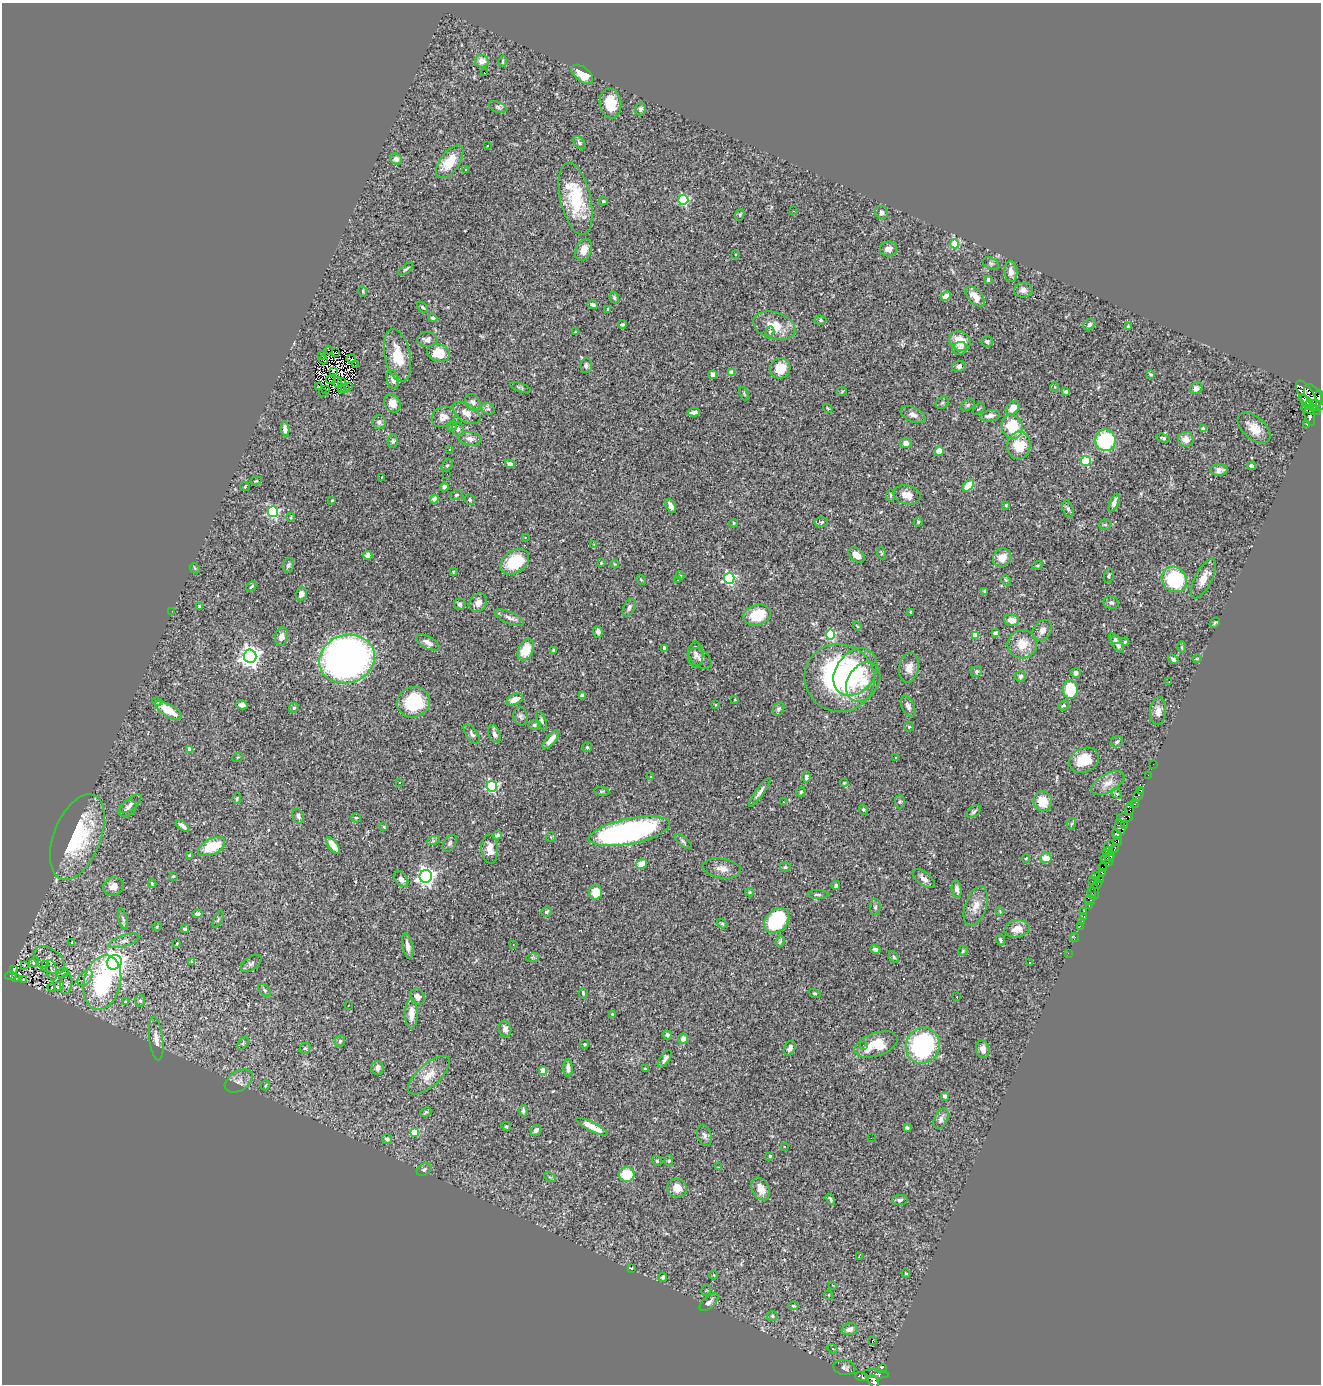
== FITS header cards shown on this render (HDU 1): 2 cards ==
NAXIS1  =                 1319
NAXIS2  =                 1382

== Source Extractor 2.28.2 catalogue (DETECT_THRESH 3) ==
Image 1319 x 1382 px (HDU 1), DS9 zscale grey, 1 PNG px = 1 image px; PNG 1323 x 1386 px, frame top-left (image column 1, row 1382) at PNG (2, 3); each listed source drawn as its Kron ellipse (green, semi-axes under 4 px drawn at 4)
Background 0.481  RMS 0.022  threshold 0.0654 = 3 sigma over >= 5 px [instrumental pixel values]
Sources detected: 439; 7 with non-positive FLUX_AUTO (blend fragments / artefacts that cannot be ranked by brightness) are neither listed nor drawn; the other 432 listed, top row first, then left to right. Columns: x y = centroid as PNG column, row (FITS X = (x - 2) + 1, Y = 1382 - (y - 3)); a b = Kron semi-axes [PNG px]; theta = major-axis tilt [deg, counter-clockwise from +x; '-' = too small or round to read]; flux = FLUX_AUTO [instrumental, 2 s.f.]
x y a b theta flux
482 61 7 6 - 13
503 61 5 3 - 1.8
484 72 3 2 - 22
582 74 13 7 -38 26
610 103 15 11 -82 34
498 107 9 5 -20 3.6
641 109 6 5 - 3.1
579 143 7 4 -51 2.6
487 145 3 2 - 1.6
396 159 6 5 - 6.4
450 162 19 9 54 36
465 170 3 3 - 2.6
576 199 37 15 -77 81
683 200 5 5 - 150
603 201 4 3 - 1.9
794 211 3 2 - 2.9
882 212 6 6 - 5.9
740 214 6 4 80 1.9
955 244 4 4 - 64
889 249 8 7 - 7.2
584 250 11 8 67 15
735 254 2 2 - 0.94
991 263 9 5 -24 3.2
406 269 9 3 38 2.6
1011 272 10 6 -86 9.3
988 280 4 4 - 3.2
1023 290 9 7 2 7.1
363 291 5 3 - 1.7
946 296 5 4 - 14
614 297 6 4 -74 2.4
975 297 12 7 -48 17
593 305 5 3 - 4.1
423 307 6 3 -43 1.8
608 309 3 3 - 2.6
433 318 4 4 - 2.7
821 320 6 4 -1 2.2
1089 324 6 5 - 4.6
622 325 4 3 - 2.5
774 326 21 13 -18 29
1128 327 3 3 - 3.3
770 331 5 4 - 2.1
575 332 4 3 - 1.2
427 339 10 7 -1 7.1
960 341 11 9 -34 31
987 341 6 5 - 3.5
960 348 7 6 - 5.1
329 350 4 2 - 4.7
335 353 3 2 - 1.1
439 353 11 9 -16 30
322 355 3 2 - 1.2
397 355 27 12 -78 39
351 359 4 2 - 1.5
323 360 4 2 - 0.73
355 364 3 2 - 1.1
586 366 7 6 - 4.2
959 366 7 5 13 4.3
780 368 10 10 - 27
333 371 3 2 - 0.82
731 373 4 4 - 17
712 374 4 4 - 12
1151 374 4 3 - 2
331 380 5 2 - 0.039
393 380 10 6 -76 7.2
342 381 3 2 - 1.4
337 382 5 3 - 2.1
348 386 3 2 - 4
319 387 2 2 - 0.62
1055 387 4 3 - 1.1
345 388 4 3 - 2.5
521 388 11 4 -19 2.9
1196 388 6 5 - 6.1
325 390 3 2 - 0.51
342 390 3 2 - 1.3
842 391 5 4 - 1.7
323 392 3 2 - 1
1066 392 3 3 - 2.3
744 394 7 3 -72 1.5
1306 395 16 7 -60 3200
1313 395 12 7 -55 2000
1319 396 6 3 85 720
1306 401 9 3 -42 1300
473 402 9 7 -54 5.7
392 403 10 7 -59 15
942 403 7 5 31 2.9
968 405 7 5 28 2.8
1314 406 10 5 -4 2400
828 408 5 3 - 1.4
1013 408 8 6 50 13
488 409 7 5 -28 3.4
979 409 7 3 44 1.4
1311 410 10 3 -13 1600
694 412 6 3 5 5.2
466 413 15 9 -32 13
913 415 13 7 -22 7.4
990 416 10 5 12 7.6
444 417 12 10 25 13
1310 417 9 5 -73 1200
379 422 7 6 - 4.6
1307 424 3 3 - 110
452 426 5 5 - 2.4
1012 426 12 10 -73 50
1254 428 19 11 -41 21
285 429 7 4 -83 5.1
458 429 6 6 - 4.9
1203 429 4 3 - 4.1
1163 438 7 4 -15 3.1
470 439 11 7 -6 7.7
1186 439 8 7 - 11
1105 440 11 10 - 120
393 441 7 5 89 2.8
906 443 6 5 - 7.7
1019 446 14 11 87 41
450 449 3 3 - 1.5
939 451 5 4 - 17
1086 461 5 5 - 120
510 464 5 4 - 6.1
447 465 7 5 47 2.5
1252 466 4 4 - 4.7
1219 470 9 5 6 6.6
447 474 3 2 - 2
381 477 3 2 - 0.94
256 481 6 4 19 1.7
968 485 7 4 46 31
245 487 5 4 - 1.6
444 487 4 4 - 3.4
456 495 6 4 19 2.4
891 495 7 3 -90 1.8
907 495 14 9 -14 14
434 499 4 4 - 5.5
332 500 3 2 - 0.96
470 500 6 5 - 2.1
1114 503 9 4 69 6.9
1006 505 4 3 - 1.8
671 506 8 4 -64 7.5
1068 509 8 5 -74 3.9
273 512 5 5 - 180
291 517 4 3 - 1.1
821 522 7 5 0 2.5
918 522 4 4 - 1.7
733 523 4 3 - 1.3
1105 525 6 5 - 2.1
525 537 3 3 - 1.5
594 544 3 3 - 0.92
881 553 6 4 -72 1.7
368 555 4 4 - 8.2
857 555 9 6 -38 11
1002 558 10 8 45 14
515 562 16 11 34 55
601 563 3 3 - 1.3
615 564 4 3 - 1.3
288 565 7 5 72 3.3
1037 566 6 3 18 1.4
195 568 6 4 -47 1.8
453 572 4 2 - 1.1
680 575 4 3 - 1.6
1109 576 7 5 77 2.5
729 578 5 5 - 230
1204 578 22 8 62 17
1174 579 13 12 - 110
641 580 5 4 - 1.5
678 580 3 3 - 5
1006 580 5 4 - 2
251 586 6 3 45 1.9
984 591 3 3 - 2.1
301 594 7 5 73 7
478 603 10 8 55 11
1111 603 8 6 -14 4.2
460 604 6 5 - 4.1
200 607 3 3 - 2.8
629 607 9 5 63 4.2
172 611 2 2 - 2.1
911 612 3 3 - 2.1
757 615 14 10 16 44
509 617 15 5 -24 7
1011 620 7 5 -9 15
1215 623 6 3 45 1.5
857 626 4 3 - 1.3
1042 631 11 8 53 9.4
598 632 6 4 -81 4.5
995 633 4 3 - 3.5
830 634 5 4 - 110
975 635 4 4 - 28
281 637 9 6 80 8.3
1115 640 5 4 - 3.3
428 642 13 6 -28 7.9
1125 642 4 3 - 1.8
1117 643 11 4 -57 7.2
1022 644 15 14 - 26
1182 647 6 4 -89 1.2
664 648 4 3 - 8.4
526 650 11 7 63 32
553 650 3 3 - 1.9
696 654 13 8 90 6.5
250 656 6 6 - 1100
347 659 28 24 18 770
700 659 13 8 -41 7.3
1173 659 5 4 - 4
1197 659 5 3 - 1.2
909 668 15 10 79 12
976 671 6 5 - 3
855 672 26 19 53 64
1076 673 5 5 - 5.6
1021 676 5 5 - 4.2
840 678 35 34 - 270
863 682 21 15 58 33
1169 682 2 2 - 0.91
1070 689 9 7 -88 67
582 696 4 4 - 4.4
515 699 9 5 24 11
735 699 3 2 - 1.2
157 702 5 4 - 2.4
414 702 16 15 - 75
242 705 6 4 -12 5.9
716 705 4 3 - 1.1
908 706 11 6 -66 6.4
1063 706 5 4 - 2.5
294 708 5 4 - 2.2
779 709 7 5 58 3.5
168 710 15 6 -30 27
1158 711 14 8 86 9.9
521 716 9 7 -76 4.2
542 721 10 4 -68 3.2
534 725 6 5 - 2.3
909 727 5 4 - 2
472 734 11 5 -55 4.4
494 734 9 5 -69 6.2
551 740 11 4 50 13
1117 742 6 5 - 2.7
587 747 5 5 - 1.9
190 749 4 3 - 15
238 757 6 3 18 1.2
896 757 3 2 - 1.7
1084 760 15 12 25 35
1153 764 2 2 - 7.2
1148 775 2 2 - 7.8
650 777 3 3 - 2.1
806 777 5 4 - 4.1
400 783 3 2 - 1.8
844 783 4 3 - 1.2
1108 783 18 9 29 15
492 786 5 5 - 180
1141 790 3 3 - 51
602 791 8 4 -7 1.9
760 792 17 4 54 7
801 792 5 4 - 1.7
1117 794 6 4 -43 2.1
1138 795 7 3 56 45
237 798 5 4 - 1.8
900 801 7 5 90 2.7
1043 801 10 9 - 25
784 802 3 3 - 1.2
131 804 13 5 40 4.4
1135 804 4 3 - 39
127 809 10 7 36 4.9
1130 809 7 4 77 580
863 810 5 4 - 1.7
974 812 8 5 37 3.2
298 816 8 5 -70 4.5
1125 817 8 4 -3 27
356 818 5 4 - 1.8
1071 824 6 3 70 1.7
1124 825 4 3 - 36
183 826 8 3 -37 5
384 827 3 3 - 1.4
1120 827 8 5 -78 380
630 831 41 12 11 420
1117 834 6 4 -44 660
497 835 4 4 - 4.4
77 837 45 23 68 120
551 837 5 5 - 2.2
433 841 7 4 18 2.5
683 841 10 4 -39 3.3
1117 842 4 3 - 240
450 843 9 6 58 4.4
333 846 10 4 -53 18
1109 846 6 3 50 210
212 847 14 8 28 47
1114 848 4 3 - 120
490 849 14 8 -86 15
1108 852 5 3 - 39
190 855 4 3 - 2.4
1109 856 5 3 - 32
1026 858 4 2 - 1
1046 858 6 5 - 16
1106 859 5 3 - 100
1109 860 6 3 74 240
641 864 6 4 33 20
785 867 5 4 - 2.3
1102 868 4 2 - 280
722 869 19 9 -9 12
1103 873 3 2 - 320
173 876 4 3 - 1.5
426 876 6 6 - 720
1096 876 3 3 - 190
401 879 9 6 -53 6.2
924 879 13 6 -38 8.4
1101 879 3 2 - 22
1093 881 3 2 - 7.6
152 884 4 3 - 1.6
1097 884 5 3 - 38
836 885 4 4 - 2.9
113 887 10 9 - 8.3
957 889 9 5 -80 4.8
596 892 7 6 - 30
750 892 4 4 - 1.5
1095 892 8 3 -84 63
1092 893 6 3 -80 23
818 894 11 3 0 2.8
1090 900 5 4 - 770
1089 905 3 2 - 23
976 906 20 10 71 18
875 907 8 5 89 3.7
1000 911 5 3 - 1.1
1084 911 2 2 - 7.6
547 912 5 5 - 3.2
198 914 5 4 - 3.5
1083 917 4 3 - 56
123 919 11 4 -75 3.2
218 919 9 4 64 2.3
777 921 14 10 45 120
1082 921 2 2 - 2.6
722 924 5 4 - 1.7
157 926 5 3 - 1.3
1080 926 2 2 - 12
185 929 4 3 - 3.5
1017 929 12 8 11 16
1075 937 4 3 - 10
1000 940 5 4 - 2.6
124 941 16 5 18 6.8
780 941 6 3 71 2.1
72 942 3 2 - 1.2
177 944 3 2 - 1.3
513 944 2 2 - 1
408 946 13 5 -78 9.6
875 949 5 4 - 2.9
963 951 6 4 50 2
1068 953 2 2 - 7.2
533 957 7 4 18 2.5
894 957 6 4 -59 2.2
49 960 18 11 -36 12
192 961 3 3 - 31
34 962 5 4 - 1.9
114 962 8 7 - 1400
1030 962 2 2 - 1.1
251 963 12 6 35 4.5
24 965 3 2 - 3.2
45 965 3 2 - 1.1
13 969 4 2 - 2
52 970 10 5 -79 2.4
63 973 6 4 23 2.3
11 976 6 4 3 3.8
15 978 3 3 - 1.8
85 978 9 6 50 6
23 980 3 2 - 0.93
102 982 27 18 76 190
66 984 10 6 82 4.5
59 986 5 3 - 2.2
52 988 4 2 - 1.6
265 990 7 5 -43 2.4
583 993 5 3 - 1.7
815 993 6 4 -19 1.9
418 997 8 6 -60 6.5
957 997 3 3 - 4.9
140 1001 6 5 - 2.6
125 1002 4 4 - 2
348 1006 2 2 - 0.82
411 1014 15 6 89 18
612 1014 4 3 - 1.1
505 1029 8 6 -78 7.4
667 1035 4 4 - 3.7
156 1039 22 7 -83 12
683 1039 5 5 - 7.1
340 1041 6 5 - 2.6
243 1043 7 4 54 1.9
584 1044 4 4 - 1.9
863 1045 2 2 - 2.8
876 1045 22 11 19 43
923 1046 18 16 71 200
305 1048 6 5 - 2.3
790 1048 8 5 63 6.9
983 1049 9 6 -74 9.8
665 1059 10 5 54 5.5
377 1068 7 6 - 5.6
568 1068 8 4 -88 7
645 1069 3 3 - 1.3
543 1070 4 4 - 17
429 1075 26 11 42 23
239 1081 15 9 31 10
266 1085 5 3 - 1.4
945 1096 4 3 - 6.5
523 1111 6 4 -84 3.6
426 1112 5 4 - 2.1
941 1119 11 6 63 6.9
506 1126 5 4 - 1.7
592 1127 17 4 -27 18
907 1128 4 3 - 2.5
536 1130 6 4 49 4.6
414 1132 4 4 - 28
704 1136 11 7 -73 5.7
871 1138 2 2 - 1.1
387 1139 5 5 - 5.2
784 1146 3 2 - 1.7
770 1156 3 3 - 1.6
657 1161 6 4 -45 2
669 1161 5 4 - 2.5
719 1167 2 2 - 1.2
424 1169 8 5 31 3.4
627 1175 7 7 - 45
550 1177 6 4 -32 1.8
677 1188 10 9 - 18
761 1189 12 8 -62 16
830 1199 6 3 -59 2.7
900 1200 8 5 9 3.3
859 1256 3 2 - 1.5
631 1268 4 2 - 0.91
906 1273 5 4 - 1.8
714 1275 4 3 - 1.2
663 1277 4 3 - 2.8
833 1285 3 2 - 2
706 1290 6 3 56 1.3
829 1295 5 3 - 1.2
709 1302 12 5 44 6
793 1306 5 3 - 1.8
772 1316 5 5 - 2.6
850 1329 8 6 13 7.8
872 1340 3 3 - 26
833 1349 5 4 - 2.5
844 1367 11 7 -10 5.7
882 1369 5 4 - 62
876 1374 13 4 -5 18
861 1377 6 4 -19 5.6
874 1381 7 4 -58 660
At the frame edge (FLAGS 8, measured only in part): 2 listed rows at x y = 1319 396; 874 1381
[7 non-positive-flux detections neither listed nor drawn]